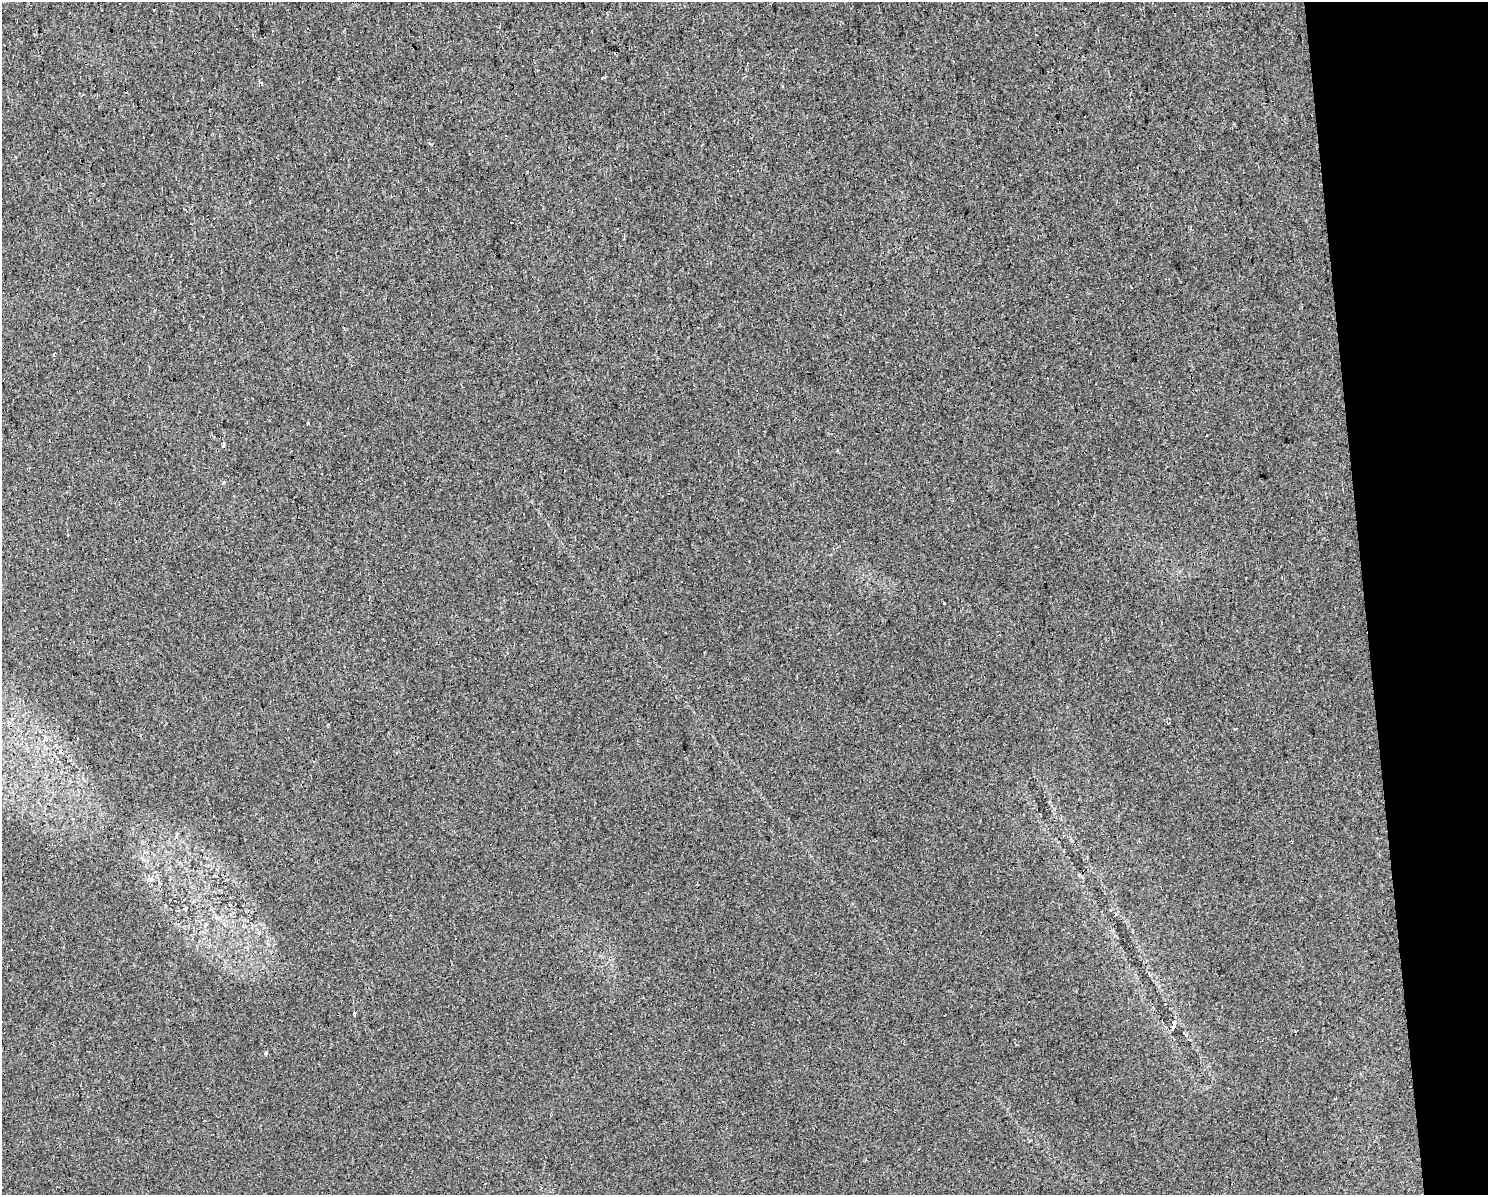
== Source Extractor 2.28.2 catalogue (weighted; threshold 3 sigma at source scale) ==
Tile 9 of 3 x 4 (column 3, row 3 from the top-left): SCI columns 3034-4519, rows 1194-2386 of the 4537 x 4771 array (HDU 1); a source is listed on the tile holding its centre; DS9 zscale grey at full resolution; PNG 1490 x 1197 px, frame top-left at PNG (2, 2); no overlay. Shown black and unused: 8% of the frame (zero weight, under 2 of 3 exposures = <1% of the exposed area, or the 3 px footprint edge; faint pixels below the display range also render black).
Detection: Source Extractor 2.28.2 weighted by HDU 2 'WHT'; one run over the whole footprint, this tile lists its part. Background 0.0262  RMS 0.0059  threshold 0.0264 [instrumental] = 3 sigma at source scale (4.5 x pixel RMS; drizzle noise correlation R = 1.50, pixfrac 1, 0.0396/0.0396 arcsec/px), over >= 5 px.
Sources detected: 31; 13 cosmic-ray / hot-pixel residue — not listed; the other 18 listed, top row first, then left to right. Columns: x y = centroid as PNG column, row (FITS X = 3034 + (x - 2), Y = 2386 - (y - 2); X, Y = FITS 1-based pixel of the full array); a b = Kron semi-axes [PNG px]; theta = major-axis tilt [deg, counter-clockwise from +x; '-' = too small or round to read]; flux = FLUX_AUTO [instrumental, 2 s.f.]
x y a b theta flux
153 9 3 3 - 1.3
783 69 3 3 - 0.98
603 78 4 3 - 0.7
83 94 4 2 - 0.55
506 136 3 2 - 1.1
308 424 3 3 - 12
224 445 6 3 73 0.8
838 450 3 3 - 1
541 471 3 2 - 0.82
224 482 4 3 - 2.8
1035 547 3 3 - 0.96
1234 729 4 3 - 6
1063 836 4 3 - 0.7
1110 910 3 3 - 0.64
456 938 2 2 - 0.7
354 1014 4 2 - 0.89
1173 1026 9 5 77 5.8
266 1053 3 3 - 1.8
Unlisted compact peaks at least as high as the median listed source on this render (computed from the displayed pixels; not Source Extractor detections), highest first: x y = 944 603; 328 724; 259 932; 782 86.